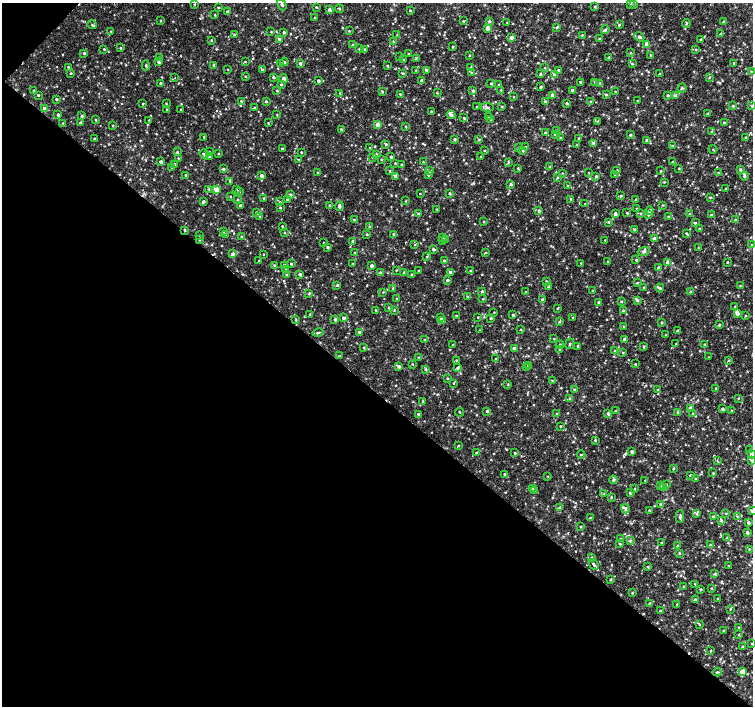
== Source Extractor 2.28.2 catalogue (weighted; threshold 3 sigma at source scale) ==
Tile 9 of 4 x 4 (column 1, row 3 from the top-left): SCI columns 1-1502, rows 1575-2981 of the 6016 x 6028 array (HDU 1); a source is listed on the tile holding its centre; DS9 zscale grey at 2 x 2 block average (1 PNG px = mean of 2 x 2 image px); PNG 755 x 708 px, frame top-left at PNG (2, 3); each listed source drawn as its Kron ellipse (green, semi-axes under 4 px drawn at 4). Shown black and unused: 45% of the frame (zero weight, under 2 of 3 exposures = <1% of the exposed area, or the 3 px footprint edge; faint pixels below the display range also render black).
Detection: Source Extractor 2.28.2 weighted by HDU 2 'WHT'; one run over the whole footprint, this tile lists its part. Background 0.0049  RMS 0.0029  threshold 0.0131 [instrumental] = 3 sigma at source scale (4.5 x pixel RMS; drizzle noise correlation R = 1.50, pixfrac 1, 0.0396/0.0396 arcsec/px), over >= 5 px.
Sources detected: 800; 6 cosmic-ray / hot-pixel residue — neither listed nor drawn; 2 coinciding with a brighter row at this scale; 9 inside a brighter listed object's ellipse — not listed separately; of the other 783, all 500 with FLUX_AUTO >= 0.428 (the completeness limit of this list) listed and drawn (283 fainter detections not listed), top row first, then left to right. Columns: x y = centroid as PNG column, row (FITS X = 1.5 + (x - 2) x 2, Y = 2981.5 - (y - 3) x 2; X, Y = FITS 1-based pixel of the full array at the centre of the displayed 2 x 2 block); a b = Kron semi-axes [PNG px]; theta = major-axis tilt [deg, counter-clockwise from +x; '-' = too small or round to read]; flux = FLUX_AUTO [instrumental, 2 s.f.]
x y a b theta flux
631 3 3 3 - 0.66
194 4 2 2 - 0.52
282 5 6 3 -61 1.2
634 5 3 2 - 0.43
316 7 3 2 - 0.54
595 7 3 3 - 0.63
218 8 2 2 - 0.63
329 9 3 3 - 1.5
339 9 4 2 - 0.58
410 11 2 2 - 0.63
227 12 3 3 - 1.1
215 15 2 2 - 0.59
315 18 2 2 - 0.72
160 21 2 2 - 0.56
463 21 3 3 - 0.57
489 21 3 3 - 1.1
723 21 3 3 - 0.55
507 22 3 2 - 0.43
686 24 4 2 - 0.66
92 25 5 3 - 0.99
619 25 4 3 - 0.85
557 27 4 3 - 1
487 28 3 3 - 3.7
605 30 4 4 - 1.2
111 31 3 2 - 0.51
349 31 3 2 - 0.5
271 32 2 2 - 0.56
284 32 3 3 - 0.99
720 34 3 3 - 0.96
234 35 3 3 - 0.64
397 35 3 3 - 0.46
582 35 2 2 - 0.48
511 37 3 3 - 2.1
639 37 5 3 - 1.5
279 39 3 2 - 0.84
599 39 3 2 - 0.84
701 39 3 2 - 0.86
211 40 3 2 - 0.48
393 41 3 2 - 0.51
647 44 3 3 - 8.2
353 45 3 2 - 0.45
452 47 3 2 - 0.62
121 48 3 2 - 0.74
104 49 3 2 - 0.67
359 49 3 2 - 0.54
364 49 2 2 - 0.51
696 50 3 3 - 0.53
84 53 3 2 - 0.96
631 53 3 2 - 0.5
408 54 2 2 - 0.63
650 55 3 2 - 0.51
470 56 3 2 - 0.47
400 57 3 2 - 0.48
160 58 3 3 - 0.91
416 58 3 3 - 0.54
608 58 4 2 - 0.68
403 59 2 2 - 0.45
159 62 3 2 - 1.3
245 62 2 2 - 0.48
284 62 4 3 - 0.93
280 63 3 3 - 1.1
300 63 3 3 - 1.4
734 63 3 3 - 0.55
632 64 3 3 - 0.65
146 65 5 3 - 1.1
213 65 3 3 - 0.68
388 66 2 2 - 0.57
68 67 3 3 - 0.74
471 67 3 2 - 0.44
545 68 3 2 - 0.48
228 69 2 2 - 0.44
262 70 3 3 - 0.9
416 70 2 2 - 0.49
427 70 4 2 - 1.7
558 71 3 2 - 1.7
751 72 3 3 - 0.64
71 73 2 2 - 0.74
403 73 3 2 - 0.73
471 73 3 3 - 0.68
540 74 3 3 - 0.73
660 74 3 3 - 0.8
554 75 3 3 - 1.3
245 76 3 2 - 0.57
273 77 3 3 - 0.96
710 77 3 2 - 0.48
174 78 3 2 - 0.96
283 78 4 3 - 2.1
421 80 3 3 - 0.96
318 81 2 2 - 1.3
580 82 2 2 - 0.71
595 82 3 3 - 0.81
160 83 2 2 - 0.68
600 83 3 3 - 0.62
281 84 4 2 - 0.6
491 84 2 2 - 0.75
498 85 3 2 - 0.53
540 87 3 2 - 0.83
682 88 5 3 - 0.88
34 90 2 2 - 0.61
501 90 3 2 - 0.54
572 90 3 3 - 0.94
277 91 3 2 - 0.58
473 91 3 3 - 1.1
382 92 3 2 - 0.64
615 92 2 2 - 0.45
340 93 2 2 - 0.5
437 93 3 2 - 0.62
400 94 3 2 - 0.53
38 95 2 2 - 0.64
552 95 3 3 - 2.1
606 95 3 3 - 0.75
668 95 3 2 - 0.98
676 95 4 3 - 1.1
513 97 3 2 - 0.46
56 99 3 3 - 0.84
241 101 2 2 - 0.7
266 101 3 2 - 0.71
637 101 3 2 - 0.47
545 102 3 3 - 0.84
591 102 3 3 - 0.64
166 103 2 2 - 0.43
567 103 3 2 - 1.2
143 104 2 2 - 0.63
733 106 3 3 - 0.79
752 106 3 3 - 0.75
476 107 2 2 - 0.56
487 107 6 4 -7 1.6
502 107 2 2 - 0.69
254 108 3 2 - 0.81
45 109 3 3 - 6.9
167 109 3 2 - 0.49
181 109 2 2 - 0.53
431 112 2 2 - 0.94
707 114 3 3 - 0.76
58 115 2 2 - 1.4
277 115 3 2 - 0.55
451 115 4 3 - 1.6
82 116 3 3 - 0.94
489 117 3 3 - 0.94
464 118 3 3 - 0.8
95 120 3 2 - 0.69
149 120 2 2 - 0.43
491 120 3 2 - 0.5
597 121 3 2 - 0.46
81 122 4 2 - 0.89
63 123 3 2 - 0.49
268 123 3 2 - 0.44
724 123 4 2 - 0.81
378 125 3 3 - 5.5
113 126 2 2 - 0.49
405 127 3 2 - 0.59
341 129 3 2 - 0.63
556 130 3 3 - 0.77
545 132 3 2 - 0.77
711 132 4 3 - 0.62
555 134 3 3 - 0.84
630 135 3 3 - 0.7
204 137 3 3 - 0.56
746 137 3 3 - 0.73
94 138 3 2 - 0.49
560 138 3 2 - 0.6
578 138 3 3 - 0.65
455 139 3 3 - 1.1
479 139 3 3 - 0.58
647 140 4 3 - 1.6
593 143 3 3 - 2
386 144 3 3 - 0.73
577 145 3 2 - 0.74
673 146 3 3 - 0.72
518 147 4 3 - 0.63
526 147 3 3 - 0.82
370 148 2 2 - 0.53
282 149 2 2 - 0.61
713 149 4 2 - 0.54
484 151 3 2 - 0.58
523 151 3 3 - 0.77
177 152 3 3 - 0.77
209 152 2 2 - 0.5
301 152 2 2 - 0.65
219 153 3 2 - 0.52
204 154 5 3 - 1.4
376 155 3 3 - 0.6
209 156 3 3 - 0.91
372 157 2 2 - 0.53
391 157 3 2 - 1
481 157 3 3 - 0.46
178 158 3 2 - 0.49
381 159 3 2 - 0.57
299 160 2 2 - 0.6
161 162 2 2 - 1.9
423 162 2 2 - 0.47
508 162 4 3 - 0.63
672 162 2 2 - 0.53
395 163 2 2 - 0.48
174 164 3 3 - 1.1
401 164 2 2 - 0.47
172 167 3 2 - 0.57
550 167 3 3 - 0.8
518 168 3 3 - 0.6
679 168 2 2 - 0.47
223 169 2 2 - 1
740 169 4 3 - 0.95
617 170 3 3 - 0.86
390 171 3 2 - 0.56
430 171 3 3 - 1.4
661 171 2 2 - 0.49
317 172 2 2 - 0.55
562 173 3 2 - 0.44
588 173 3 2 - 0.5
718 173 3 2 - 0.5
615 174 3 3 - 0.77
186 175 3 3 - 0.89
428 175 3 2 - 1.3
261 176 3 2 - 2
396 176 3 3 - 3.2
596 176 3 2 - 0.98
744 176 4 3 - 1.1
557 177 3 2 - 0.58
230 181 3 3 - 0.85
664 182 3 2 - 0.45
511 184 3 3 - 1
568 186 3 2 - 0.87
208 189 3 2 - 0.46
216 189 3 3 - 8.1
725 189 3 2 - 0.57
237 190 3 2 - 0.49
239 191 3 2 - 0.53
420 193 2 2 - 0.45
449 193 2 2 - 0.9
290 195 3 3 - 1.2
230 196 2 2 - 0.43
621 196 3 3 - 0.61
710 197 3 2 - 0.59
264 198 3 2 - 0.58
571 199 3 3 - 0.95
636 199 2 2 - 0.54
238 200 3 3 - 0.61
288 200 4 2 - 1.3
203 201 4 3 - 1.2
405 201 3 2 - 0.52
280 202 3 2 - 0.45
585 204 3 3 - 0.53
329 205 3 2 - 0.45
662 205 3 3 - 0.52
240 206 2 2 - 2.2
339 206 5 3 - 1.7
280 208 2 2 - 0.66
637 208 3 2 - 0.47
437 209 3 2 - 0.45
539 211 4 3 - 1
650 211 4 4 - 1.7
256 213 3 3 - 1.1
627 213 3 3 - 0.63
641 213 3 3 - 0.72
419 214 3 3 - 1.3
615 214 3 3 - 1.8
689 214 3 2 - 0.47
648 215 3 3 - 0.72
711 215 3 3 - 0.76
259 216 3 2 - 0.61
669 217 3 3 - 1.1
354 220 2 2 - 0.71
735 220 3 3 - 0.61
484 222 2 2 - 0.46
609 222 3 2 - 0.62
695 223 2 2 - 0.89
282 226 2 2 - 0.47
369 227 3 3 - 0.84
699 229 3 2 - 0.69
185 230 3 2 - 0.68
634 230 3 3 - 0.7
224 232 2 2 - 0.44
284 233 3 2 - 0.5
686 233 4 3 - 0.84
226 234 3 2 - 0.77
367 234 2 2 - 0.71
393 234 3 2 - 0.61
199 236 3 2 - 0.43
241 236 3 2 - 0.58
443 237 3 3 - 0.74
654 238 4 3 - 1.7
446 239 3 3 - 0.61
200 240 3 2 - 0.55
605 240 2 2 - 0.48
352 241 3 3 - 0.78
442 241 3 3 - 1
324 242 2 2 - 0.44
415 245 3 2 - 0.54
752 245 3 3 - 0.91
327 247 3 2 - 1.1
698 248 3 2 - 0.6
433 249 4 3 - 1.1
644 251 6 4 13 1.9
486 252 2 2 - 0.46
355 253 2 2 - 0.84
233 254 4 3 - 1.8
263 254 2 2 - 0.43
426 257 3 2 - 0.47
636 260 3 3 - 0.69
259 261 2 2 - 0.55
445 261 4 2 - 0.74
608 262 3 2 - 0.47
668 262 3 3 - 3.5
727 262 3 2 - 0.49
581 263 3 2 - 0.48
291 264 3 2 - 0.69
352 264 2 2 - 0.65
274 265 3 2 - 0.7
285 265 3 2 - 0.44
372 266 3 2 - 1.9
659 268 3 3 - 2.1
286 269 2 2 - 0.5
396 270 3 2 - 0.48
418 271 2 2 - 0.6
471 271 3 3 - 0.58
403 272 2 2 - 0.43
450 272 4 3 - 0.99
380 273 3 3 - 1.2
300 274 3 3 - 1.4
411 274 3 2 - 0.65
286 275 3 2 - 0.62
447 280 3 3 - 1.1
546 281 3 2 - 0.83
637 283 4 2 - 0.65
337 285 3 3 - 0.9
740 286 3 2 - 0.56
549 287 3 2 - 1.6
393 288 3 2 - 0.49
644 288 2 2 - 0.68
660 288 4 4 - 1.5
482 291 3 3 - 0.85
592 291 2 2 - 0.61
690 291 3 2 - 0.45
383 292 3 2 - 0.43
526 292 3 2 - 0.49
309 293 4 2 - 0.69
467 297 3 2 - 0.75
397 299 2 2 - 0.83
483 299 3 2 - 0.47
543 300 3 3 - 1.8
637 300 4 3 - 0.9
621 301 3 2 - 0.64
598 302 2 2 - 0.67
735 306 3 2 - 0.46
388 307 3 2 - 0.47
557 308 3 2 - 0.5
376 310 3 2 - 0.51
394 310 3 2 - 0.57
623 311 3 3 - 0.85
494 312 2 2 - 0.44
737 313 3 3 - 3.6
310 314 3 2 - 0.43
513 315 3 2 - 0.88
457 316 2 2 - 1.1
745 316 3 2 - 0.46
478 317 2 2 - 0.45
343 318 3 3 - 0.96
440 318 3 3 - 0.86
491 318 2 2 - 0.95
573 318 3 3 - 0.83
335 319 3 2 - 1.1
296 320 3 2 - 0.59
442 320 3 3 - 4.8
559 322 3 3 - 0.66
662 322 3 2 - 0.61
719 325 3 3 - 0.73
623 327 3 2 - 0.43
521 329 2 2 - 0.49
479 330 2 2 - 0.46
677 331 3 2 - 0.9
359 332 3 3 - 0.91
318 333 5 2 - 1.4
666 335 2 2 - 0.48
554 339 2 2 - 0.49
624 339 3 3 - 2.2
425 340 3 3 - 0.81
570 344 5 2 - 0.78
676 344 2 2 - 0.48
453 345 2 2 - 0.52
560 345 4 3 - 0.84
704 345 2 2 - 0.62
578 346 3 2 - 1.1
364 347 3 2 - 0.57
644 347 4 3 - 0.78
514 349 3 2 - 3.2
559 349 3 2 - 0.55
615 351 3 3 - 0.61
623 353 2 2 - 0.47
340 356 3 2 - 0.52
418 357 3 2 - 0.45
709 357 3 2 - 0.43
496 359 2 2 - 0.66
456 360 3 2 - 0.47
729 360 3 2 - 0.59
412 364 3 2 - 0.48
635 364 2 2 - 0.57
528 365 3 3 - 1.5
399 366 3 3 - 1.9
457 368 4 3 - 1.2
526 368 3 3 - 0.62
426 369 3 3 - 0.96
447 378 3 2 - 0.54
552 381 3 2 - 0.47
454 383 3 2 - 0.55
508 385 2 2 - 0.54
716 388 2 2 - 0.53
574 389 3 3 - 0.72
658 390 3 3 - 0.85
738 398 3 2 - 0.45
570 399 4 3 - 1.3
423 401 3 3 - 1
690 408 3 3 - 2.9
722 409 3 2 - 1.3
732 410 3 2 - 0.51
487 411 3 3 - 1.1
615 411 3 2 - 0.8
460 412 4 2 - 0.44
678 412 4 3 - 0.75
693 413 3 3 - 0.48
418 414 3 2 - 0.77
556 414 3 3 - 0.62
608 414 3 3 - 1.3
560 426 3 2 - 0.46
595 440 3 3 - 0.75
459 446 3 2 - 0.52
750 449 3 3 - 0.64
632 452 3 3 - 1.3
476 453 2 2 - 0.74
515 453 2 2 - 0.78
752 454 5 3 - 2.8
581 455 4 2 - 0.51
717 461 3 2 - 0.48
752 461 4 3 - 1.1
673 469 3 3 - 0.47
713 473 3 3 - 0.56
505 474 4 2 - 1
690 475 3 2 - 0.59
548 476 2 2 - 0.46
695 479 3 2 - 0.52
613 480 4 3 - 1.1
645 480 2 2 - 0.97
666 484 2 2 - 0.5
661 486 3 2 - 0.54
664 487 3 2 - 0.7
533 488 3 2 - 0.49
634 489 3 2 - 0.55
534 491 3 2 - 0.45
630 493 3 2 - 1.5
604 494 3 2 - 0.55
611 497 3 2 - 0.6
660 504 4 3 - 0.74
560 507 3 3 - 0.89
625 509 5 3 - 1.5
649 510 3 2 - 0.67
752 511 4 3 - 1.2
726 513 3 2 - 0.46
696 514 4 3 - 0.69
680 517 6 3 88 1.5
713 517 3 3 - 0.99
737 517 3 2 - 0.62
590 518 2 2 - 0.58
721 520 4 3 - 0.7
748 523 3 3 - 1.3
581 527 2 2 - 0.66
747 533 3 3 - 1.5
726 538 3 2 - 0.5
620 539 3 2 - 0.5
630 541 4 3 - 0.83
662 542 3 2 - 0.46
620 544 3 3 - 0.63
678 545 4 3 - 0.82
710 545 3 3 - 0.78
749 549 2 2 - 0.46
679 553 3 3 - 0.6
592 557 3 3 - 0.64
594 565 6 3 -48 1.2
728 566 2 2 - 0.5
648 567 3 3 - 0.61
715 574 3 3 - 0.81
611 579 2 2 - 0.77
695 584 4 2 - 0.52
683 587 3 2 - 0.44
712 588 3 3 - 0.52
701 589 3 2 - 0.75
632 593 2 2 - 0.53
718 599 3 2 - 0.51
695 600 3 3 - 0.96
649 603 3 3 - 0.51
677 604 3 3 - 0.79
730 609 3 3 - 0.63
660 611 3 2 - 0.61
699 625 3 2 - 0.43
739 628 3 3 - 0.52
723 631 3 2 - 0.54
739 635 3 2 - 0.45
752 643 3 2 - 0.54
743 647 3 3 - 1
711 650 3 2 - 0.53
717 672 4 2 - 0.76
742 672 3 3 - 11
Overlapping masked pixels (flux is a lower limit): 1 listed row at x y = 185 230
Isophote crosses this tile's border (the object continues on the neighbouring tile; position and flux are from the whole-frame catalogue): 7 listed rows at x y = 631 3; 194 4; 282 5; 752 245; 752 454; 752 461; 752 511
Diffuse or blended objects may show on this block-average render without a row.